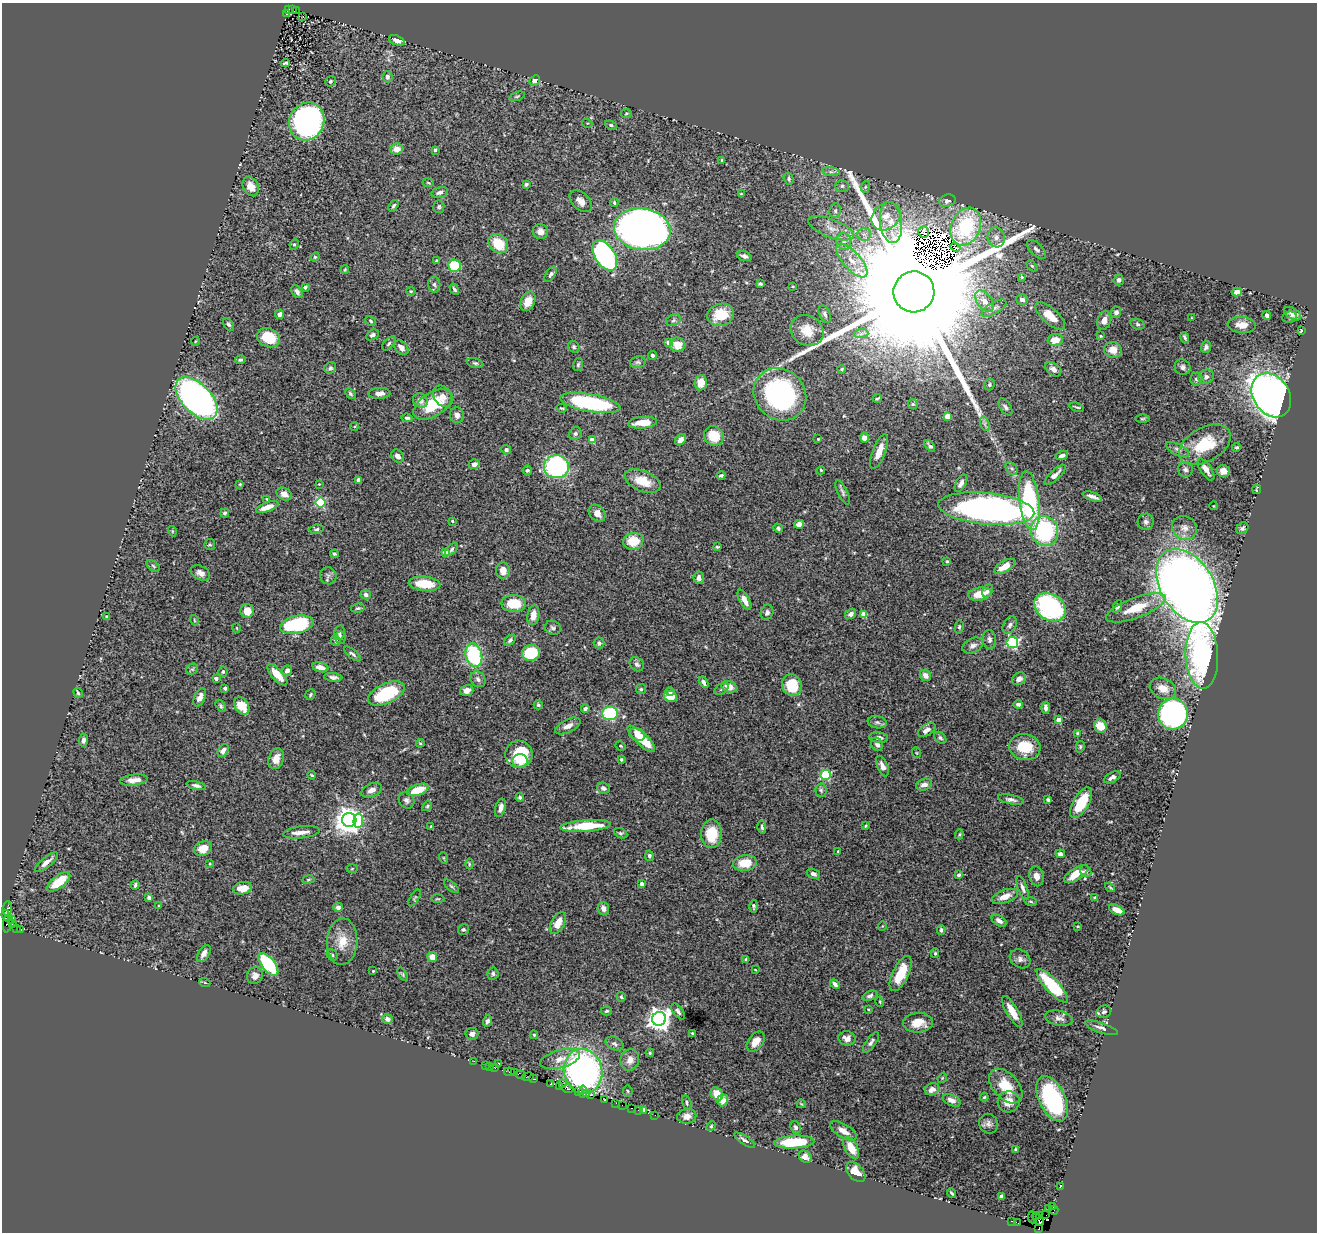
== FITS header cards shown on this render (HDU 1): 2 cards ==
NAXIS1  =                 1315
NAXIS2  =                 1230

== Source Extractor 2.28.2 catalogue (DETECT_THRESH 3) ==
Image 1315 x 1230 px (HDU 1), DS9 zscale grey, 1 PNG px = 1 image px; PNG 1319 x 1234 px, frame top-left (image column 1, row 1230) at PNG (2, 3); each listed source drawn as its Kron ellipse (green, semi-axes under 4 px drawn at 4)
Background 0.917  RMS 0.027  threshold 0.0807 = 3 sigma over >= 5 px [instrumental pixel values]
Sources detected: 468; all 468 listed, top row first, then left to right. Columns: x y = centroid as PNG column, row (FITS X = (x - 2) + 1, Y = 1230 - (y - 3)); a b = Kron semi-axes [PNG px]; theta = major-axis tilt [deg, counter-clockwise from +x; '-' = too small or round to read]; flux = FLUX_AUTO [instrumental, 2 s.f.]
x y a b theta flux
288 9 4 3 - 180
292 9 4 3 - 220
296 10 2 2 - 25
286 14 3 3 - 64
303 16 2 2 - 1.4
397 40 8 5 -21 9.8
285 63 5 3 - 2.9
387 77 5 5 - 5.4
535 80 6 4 42 9.3
330 81 5 5 - 3.1
517 96 8 4 18 2.6
626 113 5 4 - 2.5
307 121 19 17 64 630
587 123 5 3 - 2
611 125 6 4 -21 3
396 149 6 5 - 15
435 150 3 3 - 2.4
722 160 4 3 - 1.7
831 172 9 4 -7 5.4
789 179 6 5 - 3.6
428 183 5 2 - 1.7
526 184 4 3 - 3.7
251 186 10 7 -62 19
842 186 6 6 - 4.5
865 187 6 4 71 2.9
440 192 8 5 14 6.1
741 194 3 3 - 1.8
581 201 13 8 -43 13
947 201 8 6 15 5.2
614 203 4 3 - 2.4
393 206 6 4 55 3.3
439 207 6 5 - 3.2
835 211 7 5 78 5
886 216 16 13 44 26
891 223 21 11 -83 34
966 227 20 14 67 90
831 228 24 9 -21 23
642 229 28 21 -8 1700
540 231 8 7 - 10
924 232 6 5 - 3.1
864 234 7 6 - 7.3
996 237 10 8 -73 11
844 242 8 7 - 8.6
294 244 5 4 - 2.4
498 244 11 8 -43 49
955 247 5 2 - 1.8
1036 249 12 6 -44 6.9
605 255 17 10 -57 420
744 256 7 4 -19 5.7
315 257 5 4 - 2.2
436 260 3 3 - 1.9
852 261 21 8 -48 29
454 266 6 6 - 64
1032 266 6 4 -44 2.5
345 270 4 3 - 1.8
551 274 9 4 57 4.4
1022 277 4 3 - 2.1
1119 280 5 5 - 6.3
434 284 8 6 -89 5.1
760 284 4 3 - 3
793 286 3 2 - 1.9
305 287 4 3 - 6.5
454 289 6 4 -58 3.6
411 291 5 4 - 2
297 292 7 5 -54 6.5
914 292 20 20 - 190000
1237 292 5 4 - 14
1022 299 6 5 - 7.7
528 301 10 7 65 23
984 301 12 7 -53 17
994 308 14 6 30 8.8
1116 312 5 5 - 6.2
280 314 5 4 - 5.4
825 314 9 5 -66 5.1
1292 314 9 5 -32 8.9
721 315 13 11 16 45
1267 315 4 3 - 7
1050 316 18 8 -41 27
1289 317 7 5 10 4
1192 318 3 2 - 1.3
673 320 7 5 24 4.2
1104 320 9 6 73 12
371 321 6 4 -30 2.1
228 324 7 4 -55 3.9
1137 324 7 5 -18 3.7
1242 325 14 8 -6 18
807 330 17 14 -35 32
1301 331 3 3 - 2.5
861 334 7 4 2 4.7
372 335 7 5 29 5.6
1100 336 4 3 - 1.7
1185 337 6 3 -67 3.3
269 338 12 9 -22 45
1055 340 7 6 - 23
196 341 4 3 - 1.4
669 342 4 4 - 17
389 344 8 4 47 3.7
677 345 7 7 - 26
574 347 6 5 - 3.5
1206 347 6 5 - 4.8
401 348 8 6 -48 9.8
1113 350 9 8 - 19
652 355 4 4 - 5.6
240 360 5 4 - 3
638 362 8 5 12 4
475 363 8 5 -15 3.9
578 365 6 5 - 3.2
1183 367 8 7 - 6.5
330 368 6 5 - 4
842 369 4 3 - 2
1053 369 9 6 -37 8.2
1206 377 8 7 - 6.9
1196 379 6 6 - 5.6
701 383 7 6 - 23
989 385 6 5 - 4.1
379 393 11 5 2 9.3
350 394 6 4 -46 3
780 394 28 25 -44 330
1271 395 23 18 -57 1300
443 396 12 9 -53 13
196 398 26 14 -46 990
877 399 5 2 - 2.2
420 401 8 7 - 12
590 403 31 9 -10 200
913 404 5 5 - 2.4
433 405 22 11 32 77
1005 407 9 5 -56 5.3
1077 407 7 3 -18 2.6
561 408 5 3 - 1.9
457 415 8 7 - 8.8
948 416 4 4 - 32
407 418 6 3 -7 3.1
1142 419 7 3 1 2.3
642 423 15 6 5 28
985 424 7 4 -72 4.7
354 426 4 3 - 1.9
575 434 6 6 - 4.3
714 436 10 9 - 39
864 438 5 4 - 16
818 439 3 3 - 1.8
592 440 4 4 - 33
681 440 6 5 - 8.4
1205 445 28 17 29 78
930 446 7 4 -50 5.2
1237 447 5 4 - 2.5
506 450 5 4 - 3.7
1178 450 13 5 -28 7
879 452 18 6 69 23
397 456 7 5 -52 7.9
1062 456 6 4 17 6.8
474 464 5 5 - 10
556 467 12 11 - 320
1011 469 7 5 -54 3.6
1185 469 7 7 - 6
1206 469 13 5 -57 13
527 470 5 5 - 3.5
821 470 4 3 - 2
1223 471 7 6 - 11
1055 475 13 5 44 10
721 476 4 3 - 3.2
359 480 4 4 - 15
642 481 19 10 -23 37
961 483 9 5 61 8.4
240 484 4 4 - 2
319 484 4 3 - 1.3
1257 489 5 2 - 1.7
843 492 13 5 -66 5.4
284 494 8 6 -31 10
1092 496 10 3 -18 7.4
267 499 4 4 - 1.5
1029 501 29 10 -83 220
320 502 5 5 - 120
1214 506 4 3 - 1.2
267 507 12 4 20 21
986 509 48 16 -5 810
225 513 4 4 - 4
597 513 9 7 -48 13
452 521 4 3 - 2.4
1146 522 8 8 - 6.4
799 524 5 4 - 7.6
778 528 5 4 - 4
1184 528 13 11 -33 15
1242 528 6 5 - 4.4
317 529 7 4 8 3.6
172 531 5 3 - 1.7
1045 531 15 13 -73 190
633 541 10 8 11 42
210 545 5 5 - 3
717 547 3 3 - 2.1
452 549 8 4 47 3.8
446 552 4 4 - 24
334 554 4 3 - 2.7
947 561 4 3 - 2.3
153 566 7 4 -37 3.2
1005 566 12 5 30 23
503 571 8 7 - 17
200 573 10 7 -28 9.3
328 576 9 8 - 5.8
699 578 6 5 - 8.7
425 584 16 7 -5 52
1187 586 40 26 -58 2500
987 591 7 5 62 5
980 594 12 6 10 31
366 595 5 5 - 5.5
744 600 11 5 -61 14
514 604 12 8 0 53
1118 606 6 4 66 5
1050 607 17 13 -31 240
358 608 7 4 10 3.2
1136 608 31 10 21 50
247 611 7 6 - 24
767 612 8 6 70 5.1
851 614 6 5 - 8.8
864 614 4 4 - 35
533 615 10 6 81 19
107 617 4 3 - 3.1
194 620 5 3 - 1.7
297 625 17 9 13 130
1010 625 9 6 57 5.4
959 627 6 4 80 3.2
237 628 4 3 - 1.6
553 628 8 6 -21 4.8
340 632 7 5 79 5.1
340 638 6 5 - 5.1
989 639 9 6 -83 6.4
510 640 7 4 46 3.6
336 641 5 4 - 3.4
599 643 5 5 - 6
1012 643 6 5 - 260
973 646 11 7 24 9
531 653 9 8 - 79
352 654 10 4 -39 4.5
474 655 12 8 -73 150
1202 655 33 16 -88 360
637 664 8 6 -44 5.9
320 667 8 4 -14 12
192 669 6 5 - 2.8
287 670 5 4 - 9.5
223 671 5 4 - 3.4
277 675 14 5 -48 30
925 675 6 5 - 11
333 677 9 4 -6 6.3
216 678 4 3 - 8.4
478 679 8 7 - 7.1
1019 679 7 6 - 9.3
704 682 6 4 -60 6.2
792 685 11 9 -69 47
729 687 8 5 -20 17
225 688 3 3 - 5.8
1163 688 13 10 -24 21
641 689 5 5 - 2.6
722 689 8 5 35 3.6
467 690 6 5 - 12
670 691 4 3 - 5.9
78 693 5 3 - 2.7
386 694 19 10 24 120
310 695 5 4 - 2.6
670 696 6 5 - 26
200 697 9 5 66 11
1018 704 4 3 - 5.1
538 705 4 4 - 2.8
221 706 6 4 -59 3.2
242 706 9 6 -57 38
1046 708 6 3 -85 6.7
585 709 4 3 - 4.7
610 713 8 7 - 140
1173 714 15 15 - 490
1058 720 4 4 - 20
877 722 9 6 -10 5.2
568 726 14 6 27 12
1100 726 7 6 - 32
927 730 10 5 32 9
1077 733 4 3 - 1.7
637 735 8 6 -24 20
879 737 9 5 -6 7.8
940 738 7 5 -44 3.6
641 739 18 6 -43 57
84 740 6 4 87 6.1
420 743 4 4 - 2.2
877 744 7 5 -58 6.9
621 746 5 3 - 1.9
1025 747 16 13 -14 52
1080 747 6 4 77 2.7
223 751 7 5 58 9.1
917 753 5 3 - 1.5
519 754 13 13 - 73
276 759 11 7 69 19
621 760 4 3 - 2.5
520 761 7 6 - 12
882 766 11 5 -67 8.7
312 775 4 2 - 2.2
826 775 5 5 - 120
1112 777 9 5 29 8.9
134 780 14 5 6 14
924 785 8 5 16 9.7
196 786 9 4 -13 5.7
603 788 6 5 - 6
371 790 11 6 25 10
418 790 11 5 18 45
821 790 7 5 -87 3.7
520 797 4 4 - 4.5
407 800 8 7 - 6.1
1011 800 13 4 -11 7.1
1048 800 3 3 - 3.7
1081 803 17 8 59 59
427 806 5 4 - 2.7
501 808 9 5 75 10
349 820 7 7 - 2300
358 821 7 4 83 67
586 826 25 5 4 70
866 826 4 3 - 2
431 827 4 3 - 3
762 827 6 3 -78 3
302 832 18 6 7 14
620 833 7 4 -25 3.1
711 834 14 10 90 51
959 834 5 4 - 2.2
203 848 9 7 20 27
838 851 3 3 - 1.8
1060 854 5 3 - 5.3
649 856 5 4 - 4.1
444 858 6 3 -71 1.8
46 862 14 5 39 12
745 863 12 8 4 39
210 864 4 2 - 1.5
469 864 5 3 - 1.8
352 869 6 4 2 2
1086 871 6 5 - 4.3
813 874 7 5 -21 5.8
1076 874 14 6 32 31
959 875 4 3 - 3.3
1037 876 10 7 -78 10
308 879 6 3 9 2.1
59 882 13 6 37 37
642 884 4 3 - 8.1
135 885 5 3 - 3.4
451 886 9 4 -40 3
1110 887 5 3 - 1.7
243 888 9 6 11 23
1023 888 13 4 -70 7
1005 896 14 6 19 18
1095 897 4 3 - 2.2
149 898 4 3 - 4.7
414 898 9 3 59 2.2
438 899 7 3 -1 1.9
1030 901 6 4 -8 2.5
159 905 4 4 - 1.8
753 906 6 4 -89 3.2
338 907 5 4 - 7.7
7 908 7 4 85 65
603 909 6 5 - 9.9
1117 910 8 4 -25 16
6 915 6 3 -65 110
12 919 2 2 - 80
999 921 8 5 -33 7
8 923 9 4 79 97
13 923 3 2 - 85
558 923 12 6 61 23
882 926 5 3 - 1.3
1078 926 3 2 - 1.5
17 929 3 3 - 19
21 930 3 3 - 96
463 930 5 5 - 3.4
941 930 5 3 - 3
342 942 23 15 87 35
204 953 9 5 58 9.6
935 953 5 4 - 2.7
332 955 6 5 - 3.2
432 957 5 4 - 19
746 959 3 2 - 1.7
1020 959 11 8 -33 7.8
268 964 13 6 -51 110
755 970 4 3 - 1.4
373 971 3 3 - 2.1
493 973 6 6 - 4.2
403 974 7 4 -57 2.5
901 974 19 8 64 51
255 976 8 8 - 8.8
205 983 5 3 - 2.1
835 984 5 3 - 6.1
1052 986 22 7 -48 110
870 996 8 4 21 4.6
621 997 5 4 - 3
880 1002 5 3 - 1.6
868 1009 4 3 - 1.5
607 1011 5 4 - 3
678 1011 9 5 -54 5.1
1012 1012 17 6 -59 24
1104 1012 7 6 - 4.3
1059 1018 14 7 -13 9.6
387 1019 5 5 - 8.4
659 1019 7 7 - 1600
487 1021 6 4 69 4.4
918 1023 15 9 4 28
1101 1028 17 5 -19 9.2
692 1033 3 3 - 1.9
472 1034 6 6 - 7
534 1035 4 4 - 2.8
847 1038 9 7 -11 10
756 1042 11 7 52 19
871 1042 12 5 55 6
614 1044 9 6 -26 5.7
650 1053 4 4 - 1.9
560 1059 20 9 15 21
630 1060 11 9 73 14
474 1061 2 2 - 4.6
499 1063 2 2 - 1.1
485 1065 2 2 - 7.3
490 1066 2 2 - 7.2
494 1067 3 2 - 8.3
583 1071 22 19 -78 540
509 1072 5 3 - 72
514 1073 3 2 - 14
520 1075 5 2 - 11
528 1077 6 3 12 73
942 1078 5 4 - 2
534 1079 3 2 - 38
551 1084 3 3 - 50
562 1084 3 2 - 25
559 1086 3 2 - 22
1006 1086 20 12 -48 43
568 1089 5 3 - 90
932 1089 7 6 - 11
578 1091 4 2 - 24
628 1091 5 4 - 2.3
583 1092 6 3 80 36
587 1093 3 3 - 13
591 1094 3 2 - 26
717 1094 7 5 -53 24
984 1097 4 3 - 2.1
1052 1099 24 13 -64 180
605 1100 3 3 - 43
723 1100 6 5 - 13
952 1100 9 5 -23 9.5
1009 1102 11 10 - 19
616 1103 2 2 - 17
687 1103 7 4 -74 3.5
801 1104 5 3 - 1.8
622 1105 2 2 - 12
631 1108 3 2 - 23
638 1110 2 2 - 5.5
644 1111 3 3 - 21
655 1115 2 2 - 6.3
687 1116 9 7 10 11
988 1124 10 9 - 7
711 1126 5 4 - 2.3
795 1127 6 5 - 4.2
843 1131 15 7 -31 16
745 1140 12 4 -33 5.6
794 1142 20 6 3 75
851 1148 12 6 -61 31
1016 1149 4 3 - 2
805 1157 7 5 -37 11
856 1172 12 7 -47 25
1060 1186 2 2 - 18
952 1193 5 2 - 2.6
1001 1196 4 4 - 5.1
1053 1207 2 2 - 7.5
1049 1209 2 2 - 5.2
1054 1210 4 3 - 31
1039 1215 4 3 - 43
1046 1215 2 2 - 9.5
1036 1216 2 2 - 210
1032 1217 6 3 -82 86
1038 1219 7 4 -54 430
1011 1221 3 2 - 16
1018 1223 4 2 - 19
1039 1228 4 2 - 18